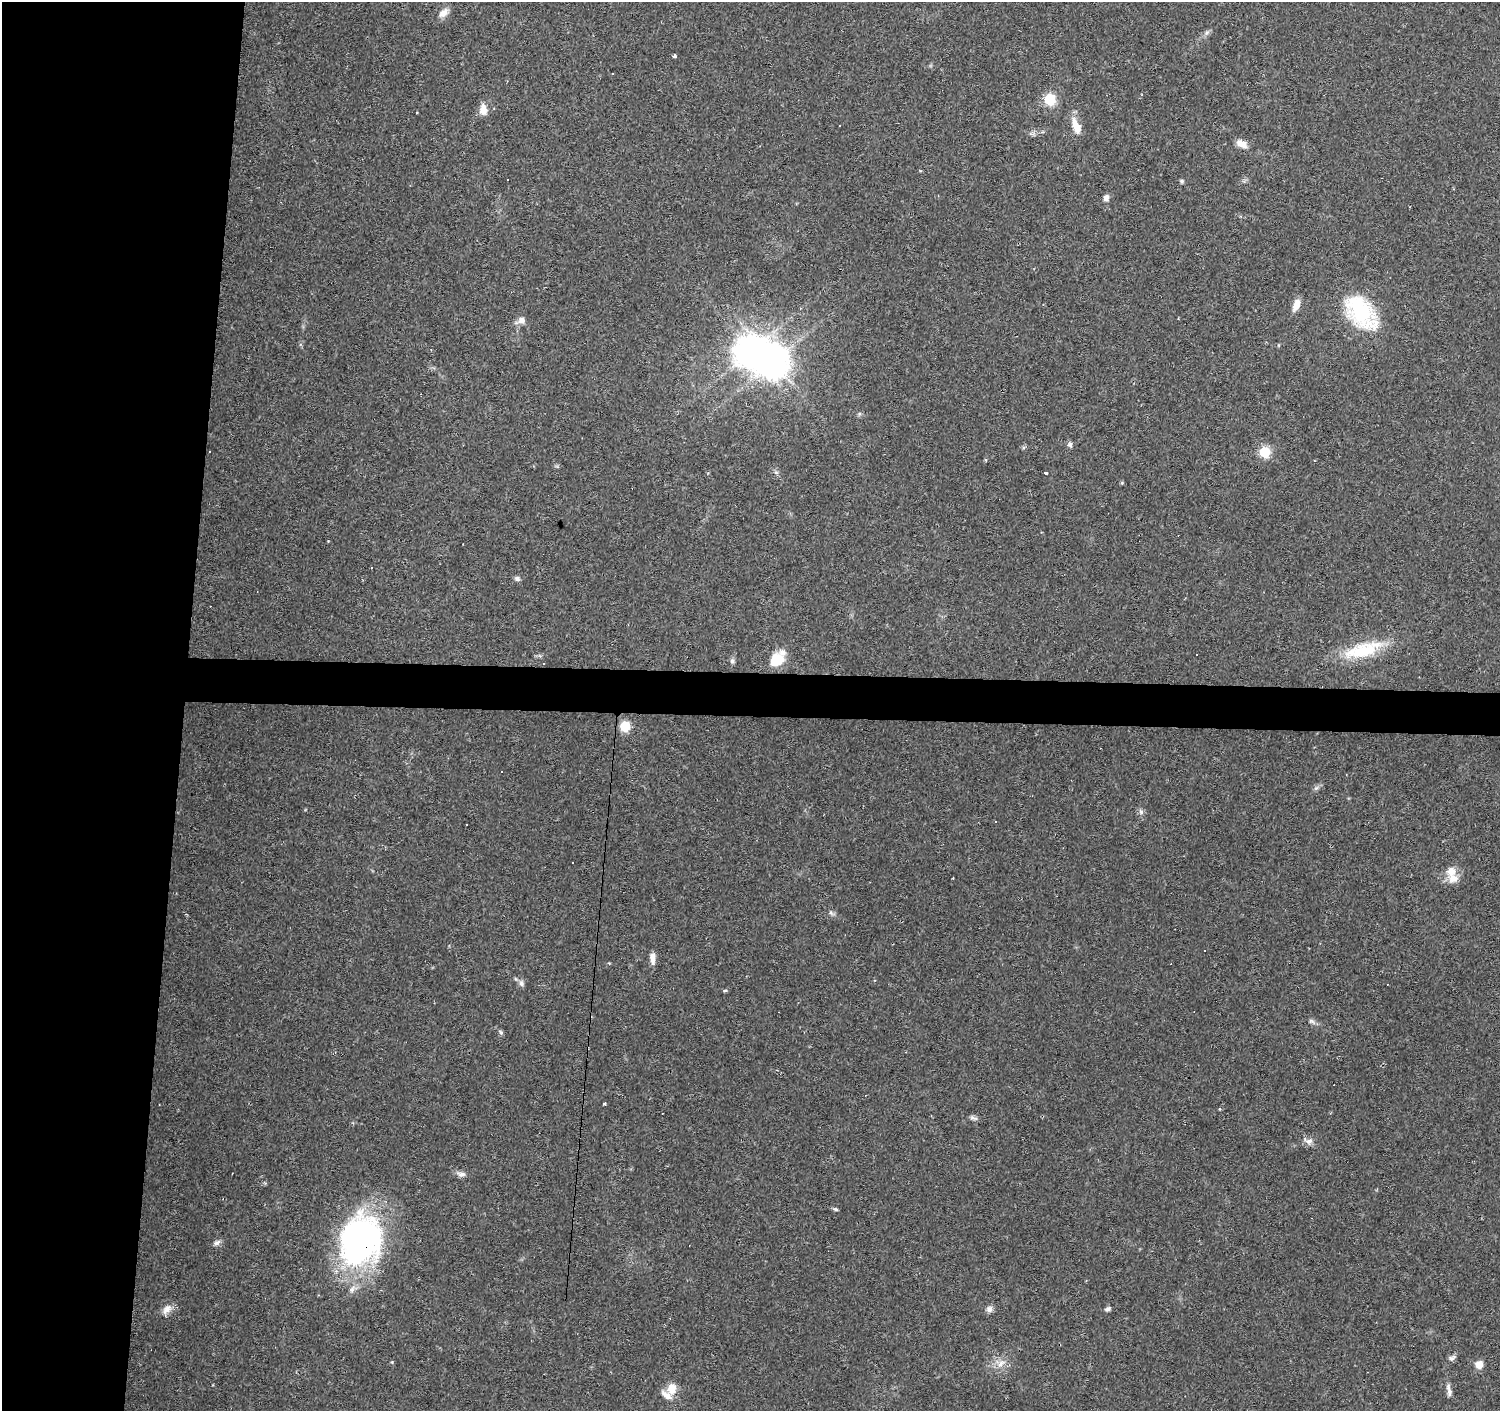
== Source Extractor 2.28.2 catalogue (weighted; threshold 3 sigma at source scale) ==
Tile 4 of 3 x 3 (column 1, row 2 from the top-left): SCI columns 5-1502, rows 1691-3099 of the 4497 x 4734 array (HDU 1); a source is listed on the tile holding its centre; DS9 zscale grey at full resolution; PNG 1502 x 1413 px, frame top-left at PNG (2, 2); no overlay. Shown black and unused: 15% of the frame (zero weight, under 2 of 3 exposures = <1% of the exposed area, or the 3 px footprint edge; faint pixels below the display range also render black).
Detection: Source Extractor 2.28.2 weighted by HDU 2 'WHT'; one run over the whole footprint, this tile lists its part. Background 0.0299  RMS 0.0048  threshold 0.0214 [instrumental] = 3 sigma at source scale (4.5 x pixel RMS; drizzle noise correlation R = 1.50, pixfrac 1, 0.0396/0.0396 arcsec/px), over >= 5 px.
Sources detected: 76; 1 inside a brighter object's white glare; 19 cosmic-ray / hot-pixel residue — not listed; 4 inside a brighter listed object's ellipse — not listed separately; the other 52 listed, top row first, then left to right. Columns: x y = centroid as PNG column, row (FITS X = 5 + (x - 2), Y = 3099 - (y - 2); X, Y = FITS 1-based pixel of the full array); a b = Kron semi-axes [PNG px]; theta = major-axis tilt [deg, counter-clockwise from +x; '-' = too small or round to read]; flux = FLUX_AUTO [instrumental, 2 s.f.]
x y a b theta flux
443 13 16 9 39 3.7
1206 33 6 5 - 1.2
674 56 4 4 - 1.9
1050 99 6 6 - 43
483 110 14 9 -86 4.4
840 125 2 2 - 0.45
1076 126 21 9 -68 6.8
1242 144 14 8 -29 4.3
1182 181 6 5 - 0.82
1106 198 8 6 77 2
1296 305 14 7 66 4.6
1361 312 44 26 -50 41
521 320 12 7 22 3.3
773 361 10 9 - 890
1070 444 8 6 -84 1.3
1264 452 6 6 - 34
986 460 4 3 - 0.45
776 472 6 5 - 1.2
1046 472 3 3 - 17
1122 483 5 4 - 0.58
517 579 8 7 - 1.3
1363 650 52 17 16 25
777 660 17 13 36 12
732 661 8 6 -81 1.3
543 663 3 2 - 0.61
625 726 6 6 - 35
1316 788 8 5 44 1.2
1141 812 8 6 -74 1.5
995 821 3 3 - 2.5
1451 871 14 13 - 5.7
953 878 2 2 - 0.46
831 913 9 4 -36 1.2
652 958 14 6 -87 3.5
521 983 10 7 -66 1.6
725 990 5 3 - 0.62
1312 1021 11 6 -29 1.5
501 1032 6 5 - 1
604 1104 5 3 - 0.54
973 1118 11 5 -17 1.4
1308 1141 15 9 -19 2.7
461 1174 12 7 -12 2.3
835 1209 6 4 -17 0.79
361 1241 58 45 73 130
217 1243 10 6 26 1.8
167 1309 17 10 46 3.8
989 1309 9 8 - 1.9
1107 1309 7 5 31 1.3
1452 1358 9 6 26 1.6
1001 1363 15 8 47 4
1479 1365 8 7 - 4.6
672 1389 14 11 82 6.1
1449 1390 20 6 -80 2.5
Overlapping masked pixels (flux is a lower limit): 1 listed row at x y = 361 1241